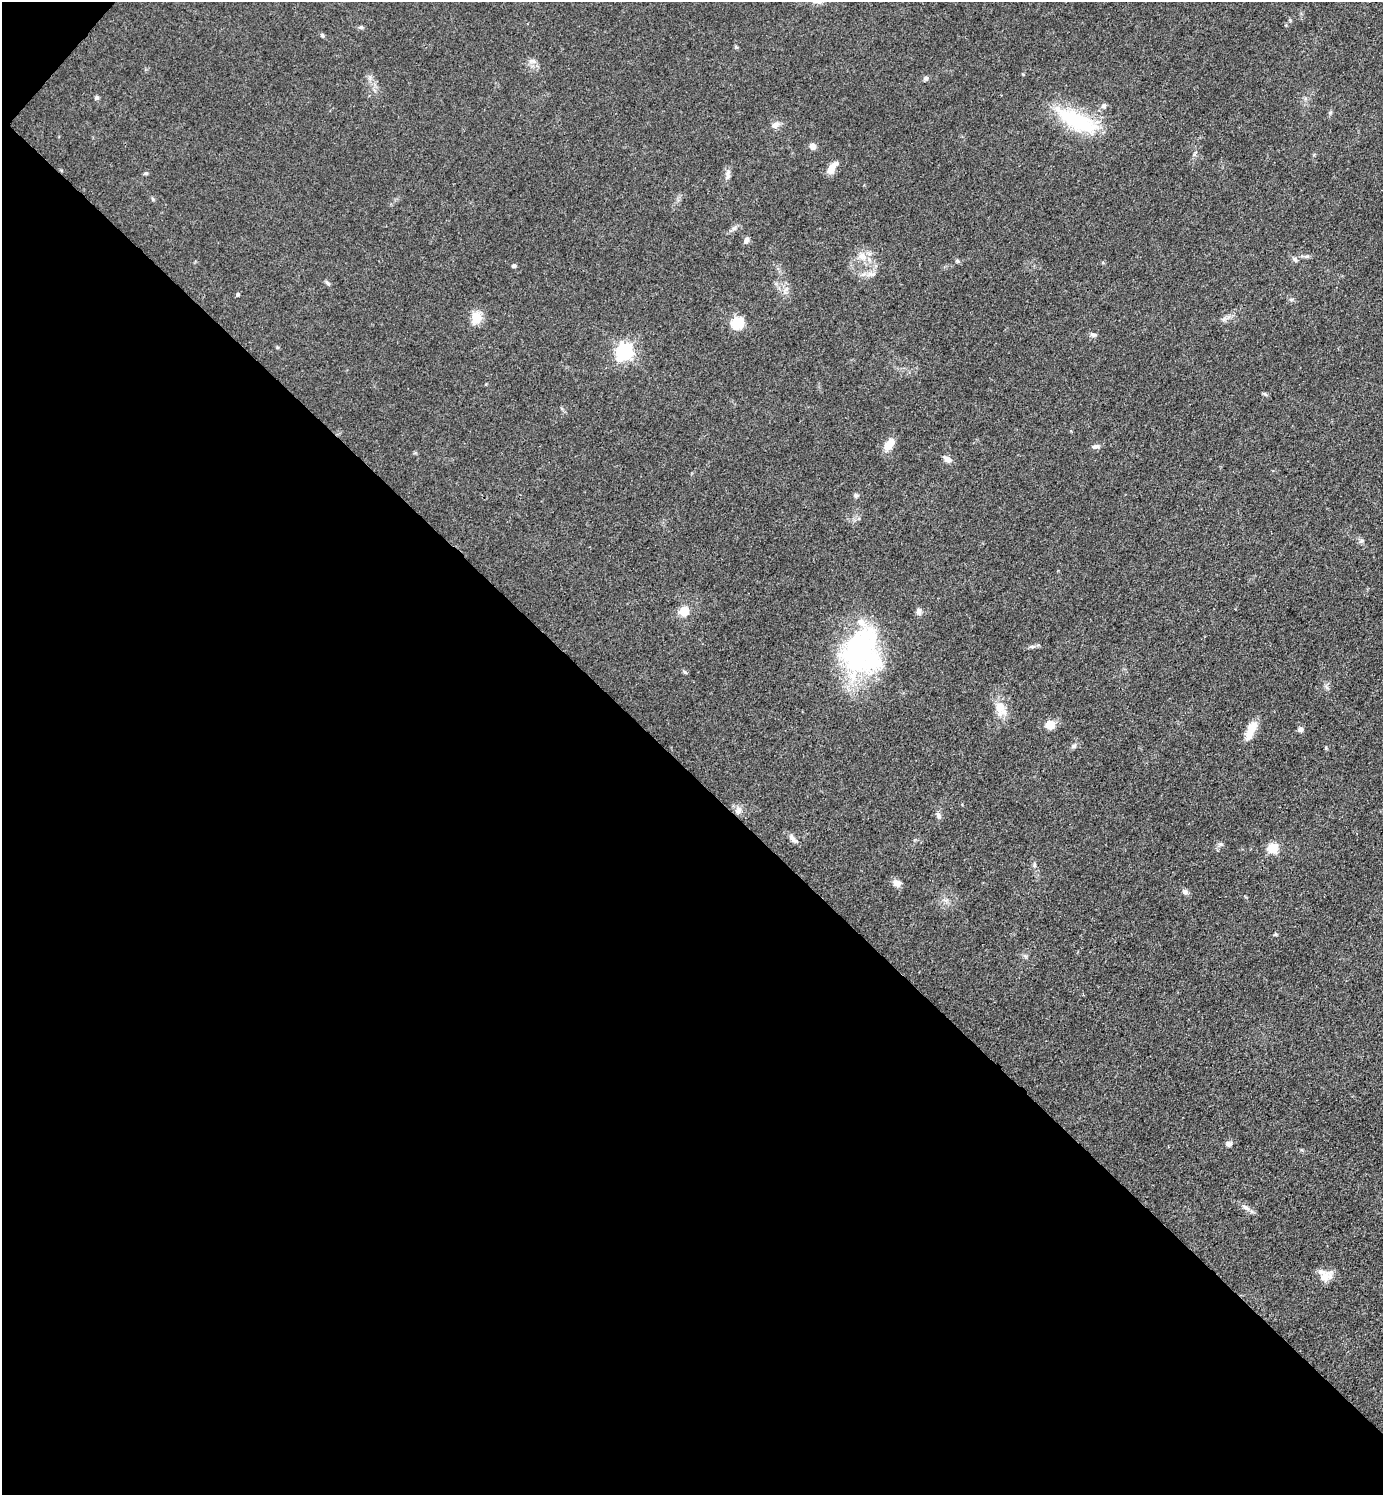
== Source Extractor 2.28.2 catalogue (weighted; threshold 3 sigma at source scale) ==
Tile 9 of 4 x 4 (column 1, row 3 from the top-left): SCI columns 156-1536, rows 1495-2987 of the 5977 x 5976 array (HDU 1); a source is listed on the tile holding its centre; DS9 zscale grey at full resolution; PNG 1385 x 1497 px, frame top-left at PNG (2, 2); no overlay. Shown black and unused: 49% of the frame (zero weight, under 3 of 4 exposures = <1% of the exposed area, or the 3 px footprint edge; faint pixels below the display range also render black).
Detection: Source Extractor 2.28.2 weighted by HDU 2 'WHT'; one run over the whole footprint, this tile lists its part. Background 0.0526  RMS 0.0049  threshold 0.022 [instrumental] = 3 sigma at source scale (4.5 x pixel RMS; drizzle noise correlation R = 1.50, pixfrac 1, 0.05/0.05 arcsec/px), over >= 5 px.
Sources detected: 57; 1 inside a brighter object's white glare — not listed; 3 inside a brighter listed object's ellipse — not listed separately; the other 53 listed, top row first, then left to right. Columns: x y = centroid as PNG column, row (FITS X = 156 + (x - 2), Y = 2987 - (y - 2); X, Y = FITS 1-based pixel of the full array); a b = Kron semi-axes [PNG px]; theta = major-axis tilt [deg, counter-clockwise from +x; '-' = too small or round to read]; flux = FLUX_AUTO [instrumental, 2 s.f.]
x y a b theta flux
361 27 6 5 - 0.9
322 35 5 5 - 0.81
533 61 9 5 -24 1.6
926 78 7 5 -16 1.1
96 97 5 5 - 1
1104 106 7 6 - 1.3
1077 120 56 21 -26 35
775 125 10 7 28 2.8
813 146 7 6 - 2.6
832 168 15 7 52 4.8
146 173 6 4 15 0.8
728 175 16 6 80 2.1
152 199 6 3 -70 0.6
746 240 9 5 59 1.6
862 256 13 10 -33 4.8
1295 259 9 5 -46 1.1
514 266 5 5 - 0.81
327 283 8 4 -49 0.9
238 294 4 4 - 0.92
1291 299 7 4 0 0.77
476 318 14 12 78 7.1
737 323 6 6 - 48
1093 335 10 5 -15 1.2
624 352 7 7 - 160
1265 394 8 4 -35 0.79
889 445 17 9 56 5.3
1095 446 10 6 12 1.7
947 459 9 6 -32 2.8
856 495 6 5 - 0.96
1361 540 6 6 - 1.1
684 611 5 5 - 17
919 611 8 6 -89 2
1032 646 10 4 5 1.3
858 651 66 36 68 78
685 672 7 4 -44 0.76
1000 709 21 14 -75 7.5
1050 725 12 12 - 4.7
1300 729 7 6 - 1.5
1251 730 25 9 65 7.7
1074 746 8 5 39 1.3
1326 748 6 3 -73 0.48
738 810 10 8 78 2.5
938 815 9 5 -75 1.4
793 839 15 6 -44 2.2
1221 844 7 5 -19 1
1272 848 6 5 - 30
1034 865 6 4 72 0.74
897 883 11 8 -20 2.8
1185 891 7 6 - 1.5
1275 934 5 4 - 0.6
1228 1144 7 5 -22 1.7
1246 1207 11 6 -29 2
1324 1277 23 11 31 5.2